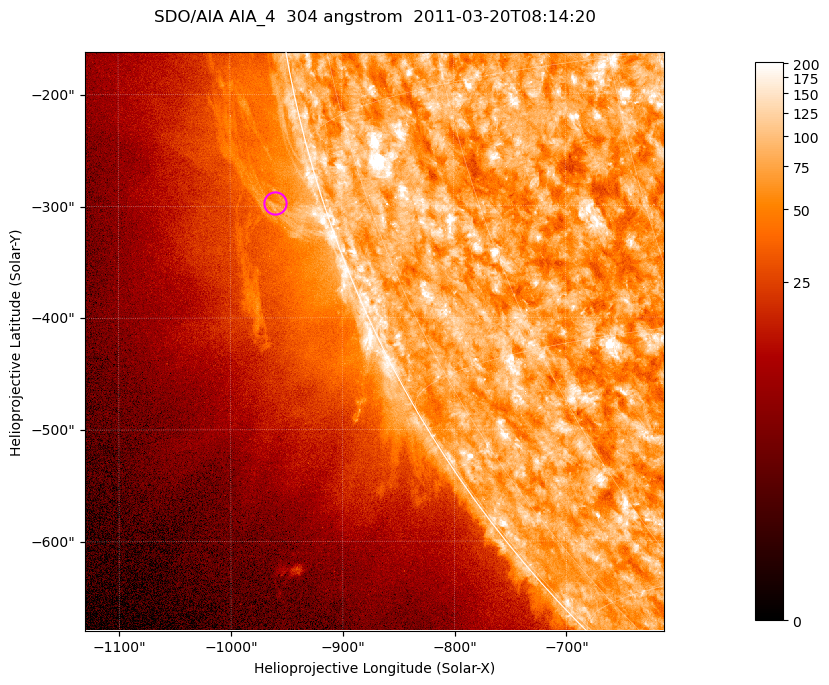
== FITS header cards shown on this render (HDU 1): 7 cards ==
TELESCOP= 'SDO/AIA '           / For AIA: SDO/AIA
INSTRUME= 'AIA_4   '           / For AIA: AIA_ATA1, AIA_ATA2, AIA_ATA3 or AIA_AT
WAVELNTH=                  304 / [angstrom] Wavelength
WAVEUNIT= 'angstrom'           / Wavelength unit: angstrom
DATE-OBS= '2011-03-20T08:14:20.123' / [ISO] Date when observation started; ISO 8
CTYPE1  = 'HPLN-TAN'           / CTYPE1; Typically HPLN
CTYPE2  = 'HPLT-TAN'           / CTYPE2; Typically HPLT

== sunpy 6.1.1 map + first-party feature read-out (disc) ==
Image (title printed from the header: SDO/AIA AIA_4  304 angstrom  2011-03-20T08:14:20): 863 x 863 px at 0.6 arcsec/px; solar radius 964 arcsec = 1605 px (partial field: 4.2% of the solar disc is inside the frame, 46% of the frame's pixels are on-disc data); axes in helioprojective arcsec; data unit not stated in the header (colour bar unlabelled)
Orientation: roll -0.132 deg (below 1 deg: not rotated)
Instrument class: DISC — disc imager (sunpy class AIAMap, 304 A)
Bright regions (active regions / flare kernels): reference = the on-disc median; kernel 7 px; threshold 5 sigma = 121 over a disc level ~75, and >= 1.15x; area >= 744 px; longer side >= 10 px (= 6 arcsec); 0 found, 0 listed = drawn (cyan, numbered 1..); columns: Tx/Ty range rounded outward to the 2 arcsec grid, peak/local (2 s.f.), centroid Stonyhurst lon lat
Off-limb structures (1.02-1.3 R_sun): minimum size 372 px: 2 found; the strongest spans PA ~100..110 deg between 1.02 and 1.08 R_sun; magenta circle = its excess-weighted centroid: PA ~105 deg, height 1.04 R_sun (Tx ~-960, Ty ~-298 arcsec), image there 1.6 x the reference